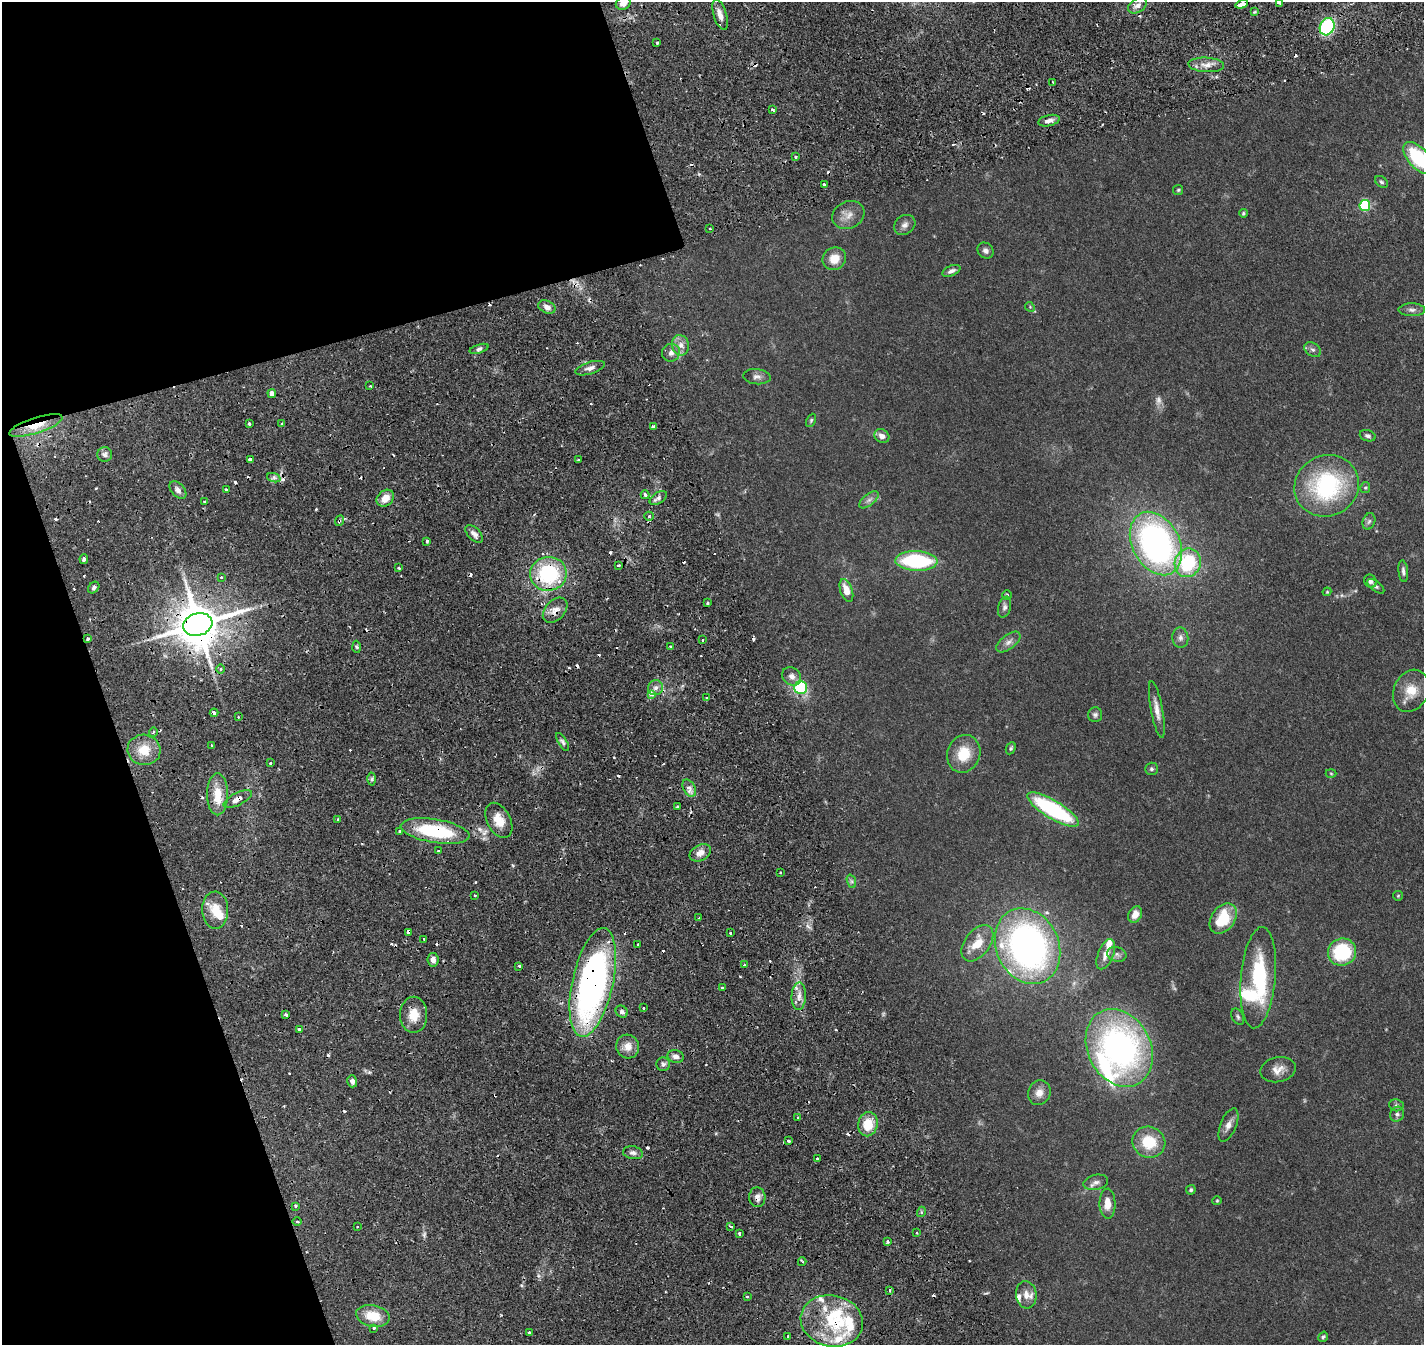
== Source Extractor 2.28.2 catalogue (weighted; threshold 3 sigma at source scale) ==
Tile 5 of 4 x 4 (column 1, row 2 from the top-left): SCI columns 263-1684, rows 3157-4499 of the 6205 x 6198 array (HDU 1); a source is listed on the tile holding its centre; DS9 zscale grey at full resolution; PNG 1426 x 1347 px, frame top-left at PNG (2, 2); each listed source drawn as its Kron ellipse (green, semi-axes under 4 px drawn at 4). Shown black and unused: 20% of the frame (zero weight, under 2 of 4 exposures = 12% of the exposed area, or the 3 px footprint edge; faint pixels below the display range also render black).
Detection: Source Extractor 2.28.2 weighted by HDU 2 'WHT'; one run over the whole footprint, this tile lists its part. Background 0.133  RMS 0.0063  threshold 0.0285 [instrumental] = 3 sigma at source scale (4.5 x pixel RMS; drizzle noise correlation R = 1.50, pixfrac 1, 0.05/0.05 arcsec/px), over >= 5 px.
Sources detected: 251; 1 too faint to see at this stretch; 1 inside a brighter object's white glare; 49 cosmic-ray / hot-pixel residue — neither listed nor drawn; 13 inside a brighter listed object's ellipse — not listed separately; the other 187 listed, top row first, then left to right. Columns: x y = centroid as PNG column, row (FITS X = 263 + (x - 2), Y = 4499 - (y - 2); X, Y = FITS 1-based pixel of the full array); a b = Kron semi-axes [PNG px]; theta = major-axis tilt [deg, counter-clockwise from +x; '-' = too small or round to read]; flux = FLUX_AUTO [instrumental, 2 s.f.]
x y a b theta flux
1279 2 4 3 - 4
623 3 7 6 - 3.5
1242 4 6 3 19 7.3
1137 6 10 6 31 2.4
1254 12 4 4 - 0.85
720 15 16 6 -73 4.2
1327 27 9 7 64 55
657 42 3 3 - 1.1
1206 65 18 7 -3 4.6
1053 82 3 2 - 0.76
772 110 4 2 - 1.1
1049 121 11 5 14 2.6
795 157 3 3 - 1.6
1418 158 19 10 -49 36
1381 182 7 5 -39 0.99
824 184 3 3 - 3.2
1178 190 5 5 - 0.67
1365 206 5 5 - 46
1243 213 4 4 - 0.74
848 215 17 13 27 5.7
905 225 11 9 38 2.7
710 229 3 2 - 0.9
986 251 9 7 -45 1.9
834 259 12 11 - 7.7
951 271 9 5 23 1.9
547 307 9 6 -25 3
1030 307 5 4 - 0.57
1412 310 13 6 0 2.3
681 345 10 8 -76 3.5
479 349 10 4 18 1.4
1313 350 9 6 -36 1.6
671 353 9 8 - 2.7
590 368 15 6 17 2.9
757 377 14 7 -5 2.4
370 386 3 2 - 1.2
272 394 4 4 - 2.9
811 420 7 4 64 0.84
282 423 3 2 - 0.51
249 424 3 3 - 1.3
36 425 28 7 18 11
653 427 4 3 - 1.9
882 436 8 6 -35 3.1
1368 436 8 5 -18 1.3
105 455 7 7 - 1.8
250 459 3 3 - 3.8
579 460 3 3 - 1.2
274 478 7 4 -19 1.4
1327 486 33 30 28 63
1365 488 5 5 - 0.68
226 489 3 3 - 1.8
178 490 10 6 -46 2.4
645 495 4 3 - 0.87
385 498 9 7 43 6.4
658 498 10 5 32 2
869 500 12 5 38 2.3
205 502 3 2 - 0.72
649 516 4 4 - 1
339 521 5 3 - 0.7
1369 521 8 6 71 1.4
474 534 11 6 -46 2.5
427 541 3 3 - 1.2
1156 543 33 23 -62 170
84 559 5 3 - 5.3
916 561 21 10 -2 47
1188 563 14 13 - 35
618 565 3 2 - 1.6
399 568 3 3 - 0.93
1403 571 11 5 -84 1.7
548 574 18 17 - 42
221 577 3 3 - 1
1370 581 7 6 - 1.5
1376 586 10 5 -37 1.2
94 587 6 5 - 1.4
846 590 12 6 -71 7.1
1327 592 4 4 - 0.48
1007 595 5 4 - 0.64
707 603 3 3 - 0.9
1004 607 10 6 76 1.7
555 610 15 10 47 4.7
198 625 15 11 16 2400
87 638 4 3 - 2.5
1180 638 10 8 -85 2.3
702 640 3 2 - 0.77
1008 642 14 7 38 2.9
357 647 6 4 -87 0.83
670 647 3 3 - 0.63
220 669 5 3 - 0.78
792 676 10 8 -40 2.9
656 688 7 7 - 2.7
801 688 6 6 - 41
1411 691 22 17 65 11
652 694 4 3 - 11
707 697 3 2 - 0.55
1157 709 29 6 -79 4.7
214 713 4 3 - 18
1095 715 7 7 - 1.4
238 717 3 3 - 0.45
153 732 5 3 - 0.62
563 742 10 4 -58 1.5
212 745 3 2 - 0.7
1011 748 6 4 63 0.97
144 750 16 15 - 11
964 754 19 16 70 14
270 763 3 3 - 1.4
1151 769 6 6 - 1.1
1331 773 5 3 - 0.49
372 779 6 4 89 0.98
689 788 9 6 -60 2.4
218 794 21 10 90 10
238 799 15 6 27 4.4
677 807 3 3 - 0.9
1053 810 29 9 -31 59
338 819 4 3 - 0.56
499 820 19 11 -62 8.2
435 831 35 12 -9 40
400 832 3 3 - 1.8
438 851 2 2 - 0.65
700 853 11 8 28 3.9
781 872 3 3 - 0.87
851 881 7 4 -71 1.1
475 895 3 2 - 0.7
1398 896 5 4 - 0.53
215 910 18 13 -88 11
1135 914 8 6 62 4.7
699 918 3 3 - 0.97
1223 918 16 11 53 20
408 932 4 3 - 6.3
730 933 3 2 - 1.5
424 939 3 2 - 0.91
977 943 21 12 53 11
638 944 3 2 - 0.85
1028 946 39 31 -65 190
1342 952 14 13 - 31
1106 954 16 7 68 4.8
1117 954 10 7 -16 1.9
433 960 7 5 -82 2.9
744 965 3 2 - 0.48
519 966 3 3 - 1.7
1258 978 51 17 85 39
593 982 55 20 78 210
722 988 3 3 - 1.6
799 996 14 7 87 4.2
643 1008 3 3 - 1.2
622 1012 6 5 - 1.4
285 1015 4 3 - 1.6
414 1015 18 13 90 8.8
1238 1017 9 5 -62 1.2
299 1029 3 3 - 7.6
628 1046 12 11 - 5.3
1119 1048 41 31 -62 160
676 1056 8 6 -16 2.8
663 1064 7 7 - 1.5
1278 1070 18 12 13 5.3
352 1081 6 5 - 2.7
1039 1093 12 11 - 4.5
1396 1105 7 6 - 1.2
1397 1114 7 7 - 1.6
798 1118 3 3 - 1.1
868 1124 12 9 79 12
1228 1125 18 8 68 3.6
788 1141 3 3 - 1.5
1149 1142 16 15 - 18
633 1153 10 6 -9 2.1
817 1158 3 2 - 0.75
1096 1182 12 7 13 2.7
1191 1190 5 4 - 0.84
757 1197 10 8 -85 2.9
1217 1201 4 4 - 0.56
1107 1204 15 8 -89 6.5
296 1206 3 3 - 0.73
921 1212 5 3 - 0.77
297 1222 5 3 - 0.62
357 1226 3 2 - 0.68
731 1226 3 3 - 6.4
739 1233 3 3 - 0.85
916 1233 4 2 - 0.54
888 1241 4 3 - 0.86
802 1262 4 3 - 0.88
890 1290 3 2 - 1.1
1026 1295 13 10 -82 5
747 1296 3 3 - 1
373 1316 17 10 -11 13
832 1321 31 25 -13 35
374 1328 4 3 - 1.1
529 1333 3 3 - 5.2
788 1336 3 3 - 1
1323 1337 5 4 - 0.87
Overlapping masked pixels (flux is a lower limit): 15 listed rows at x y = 1242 4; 36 425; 653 427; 339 521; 548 574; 555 610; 198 625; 87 638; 144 750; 238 799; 435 831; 408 932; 593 982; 757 1197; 832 1321
Isophote crosses this tile's border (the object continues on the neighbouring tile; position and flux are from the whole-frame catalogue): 3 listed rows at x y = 1279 2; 623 3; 1418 158